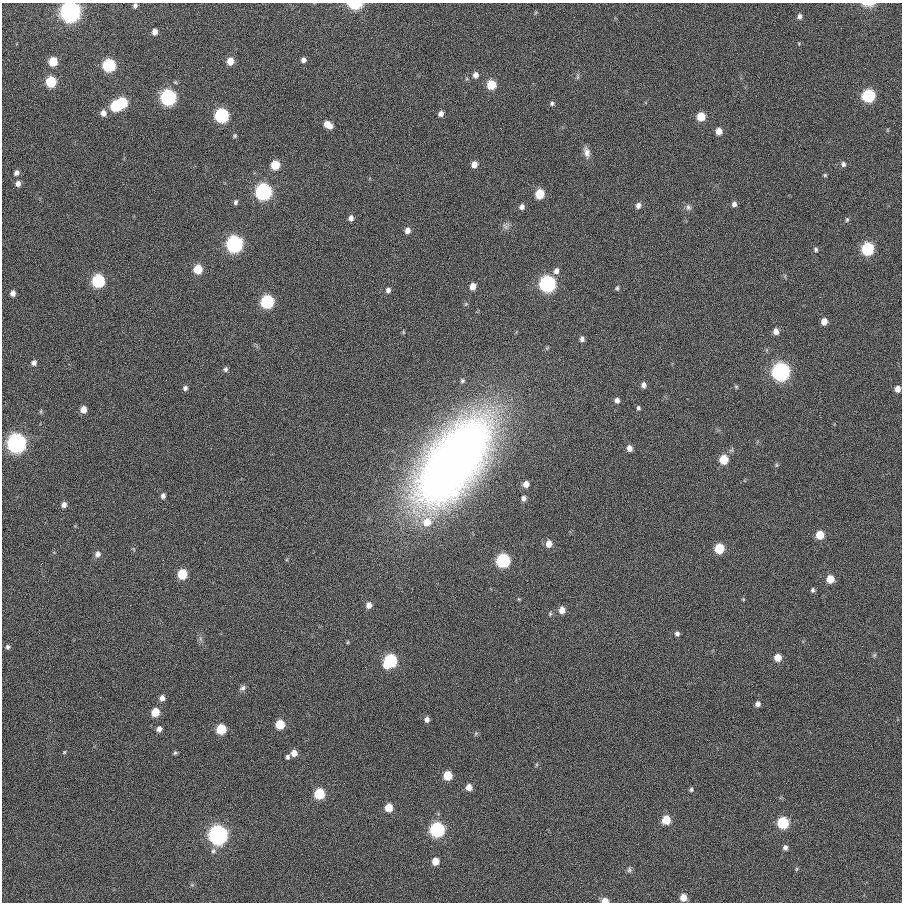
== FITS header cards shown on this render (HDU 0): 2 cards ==
NAXIS1  =                  900
NAXIS2  =                  900

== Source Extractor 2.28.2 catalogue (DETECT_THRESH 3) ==
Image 900 x 900 px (HDU 0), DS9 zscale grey, 1 PNG px = 1 image px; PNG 904 x 904 px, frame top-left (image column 1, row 900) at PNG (2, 3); no overlay
Background -0.00102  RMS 0.15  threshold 0.451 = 3 sigma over >= 5 px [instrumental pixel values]
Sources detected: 132; all 132 listed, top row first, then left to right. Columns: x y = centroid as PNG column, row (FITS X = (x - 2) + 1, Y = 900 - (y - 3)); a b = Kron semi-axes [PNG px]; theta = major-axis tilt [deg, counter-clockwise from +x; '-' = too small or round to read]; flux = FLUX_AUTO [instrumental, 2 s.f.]
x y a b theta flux
355 4 10 5 0 400
868 4 17 6 -2 69
135 6 5 4 - 24
70 12 8 8 - 6700
799 16 6 5 - 32
155 32 6 5 - 59
303 60 6 6 - 38
53 61 7 6 - 230
230 61 7 6 - 120
109 65 7 7 - 1000
475 75 7 6 - 49
578 77 9 4 90 19
51 82 7 6 - 460
491 85 7 6 - 270
868 96 7 7 - 1100
168 97 8 8 - 2200
122 103 7 6 - 490
552 103 6 5 - 20
116 106 7 6 - 530
103 113 8 7 - 61
441 114 6 5 - 42
221 115 8 7 - 1500
701 116 6 6 - 210
328 125 9 6 -34 110
887 130 6 3 90 9.4
719 131 6 6 - 87
235 136 6 5 - 16
587 152 16 8 -76 69
474 164 6 6 - 74
843 164 7 6 - 29
275 165 7 6 - 260
16 173 7 6 - 35
825 175 5 5 - 14
18 183 7 6 - 44
263 192 8 8 - 2800
539 194 7 6 - 280
235 202 7 5 67 25
734 204 6 6 - 36
638 205 7 6 - 46
522 207 7 6 - 42
688 207 9 7 -64 37
351 218 6 5 - 43
847 219 7 5 75 19
506 226 10 9 - 46
407 231 7 6 - 54
234 244 8 8 - 2800
816 249 6 5 - 20
867 249 7 7 - 950
198 269 7 6 - 280
556 271 8 7 - 54
98 281 7 7 - 1100
547 284 8 8 - 2700
473 286 7 6 - 87
617 288 7 5 76 19
388 290 7 6 - 33
13 293 5 4 - 45
267 302 7 7 - 1100
466 304 6 5 - 16
824 321 6 6 - 87
776 331 6 6 - 71
403 332 6 3 -72 11
582 339 7 5 87 38
34 363 7 6 - 33
225 369 6 5 - 23
781 372 8 8 - 3900
462 381 6 6 - 20
643 385 7 6 - 43
736 387 6 5 - 15
185 388 5 5 - 28
897 389 6 5 - 65
617 400 7 6 - 47
638 408 6 5 - 23
83 409 6 5 - 80
41 411 6 4 72 13
17 443 8 8 - 5200
629 448 8 6 -75 62
724 459 7 7 - 260
453 462 84 40 53 11000
776 465 6 5 - 17
526 484 5 5 - 64
163 496 6 5 - 30
524 498 6 5 - 32
64 505 6 6 - 47
427 522 12 11 - 180
820 535 7 6 - 190
549 544 8 7 - 79
719 549 7 6 - 390
98 554 8 7 - 48
503 560 7 7 - 1400
182 574 7 6 - 350
830 579 7 7 - 160
813 590 6 5 - 23
743 599 5 4 - 11
369 605 7 7 - 64
562 610 7 6 - 88
550 614 6 4 70 16
677 633 6 6 - 32
200 639 9 4 -81 28
8 647 7 6 - 23
874 655 6 5 - 16
777 658 7 6 - 120
390 661 9 7 53 1200
242 688 9 7 39 34
162 698 6 6 - 51
758 704 6 6 - 41
155 712 7 6 - 200
427 719 6 6 - 40
280 724 7 6 - 270
159 729 6 5 - 40
221 729 7 6 - 390
476 733 6 4 46 16
64 752 5 4 - 11
175 753 5 5 - 17
294 753 7 6 - 78
287 757 6 5 - 24
447 776 6 6 - 250
469 787 7 6 - 78
691 789 5 5 - 20
319 794 7 6 - 480
389 808 7 6 - 170
666 820 7 6 - 230
783 823 7 7 - 710
437 830 8 7 - 1900
218 835 8 8 - 5000
785 847 7 7 - 34
213 851 8 6 65 31
435 861 7 6 - 110
796 869 6 4 88 14
629 870 10 6 -89 31
192 885 6 4 -18 14
683 897 7 6 - 110
605 901 7 5 0 94
At the frame edge (FLAGS 8, measured only in part): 5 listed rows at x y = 355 4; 868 4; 135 6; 70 12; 605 901